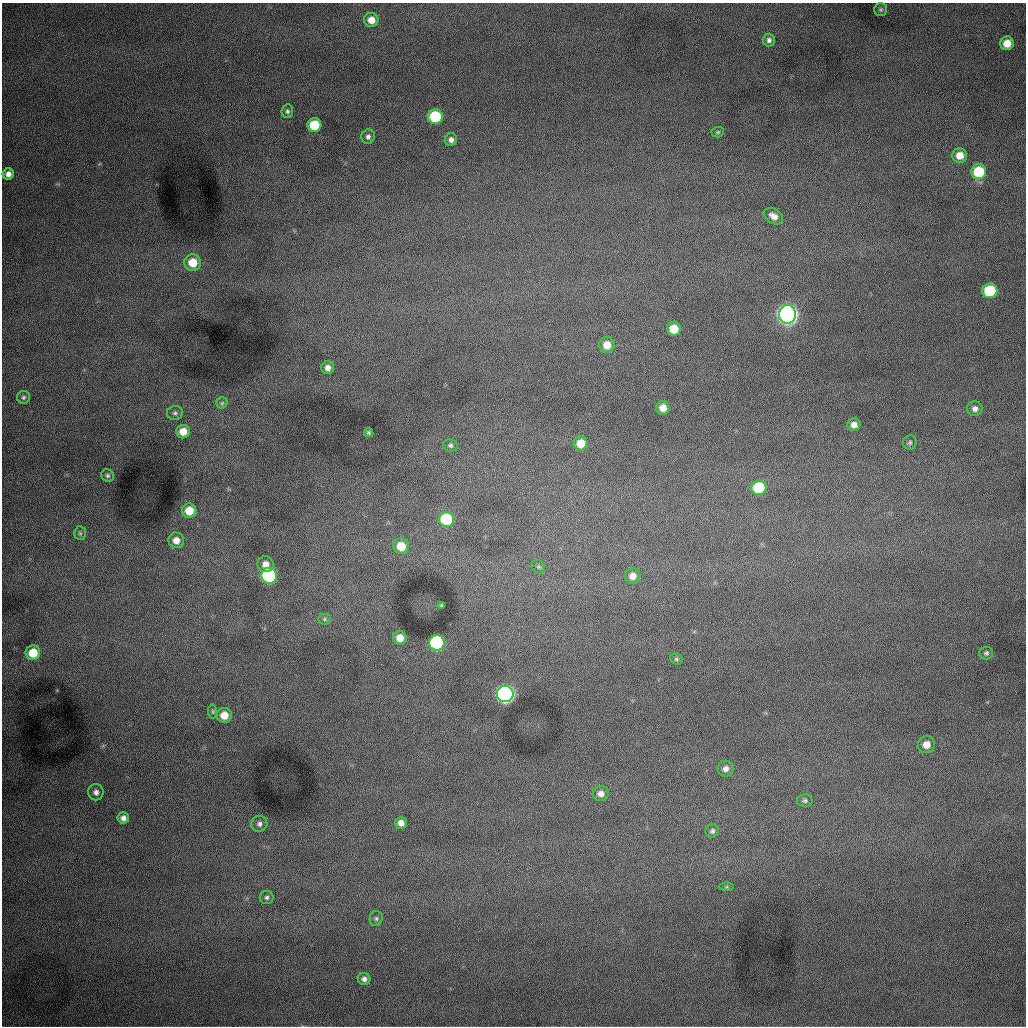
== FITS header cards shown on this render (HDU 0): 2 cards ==
NAXIS1  =                 1024 /fastest changing axis
NAXIS2  =                 1024 /next to fastest changing axis

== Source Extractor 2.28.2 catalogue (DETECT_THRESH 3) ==
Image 1024 x 1024 px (HDU 0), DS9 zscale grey, 1 PNG px = 1 image px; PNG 1028 x 1028 px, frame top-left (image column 1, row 1024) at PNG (2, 3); each listed source drawn as its Kron ellipse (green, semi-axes under 4 px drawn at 4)
Background 998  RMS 13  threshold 37.8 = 3 sigma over >= 5 px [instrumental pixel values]
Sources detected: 65; all 65 listed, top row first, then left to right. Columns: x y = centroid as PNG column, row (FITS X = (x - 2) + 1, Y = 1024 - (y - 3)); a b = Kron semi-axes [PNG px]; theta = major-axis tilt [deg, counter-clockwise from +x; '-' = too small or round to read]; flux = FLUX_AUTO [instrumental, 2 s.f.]
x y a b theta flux
881 9 6 6 - 1700
371 20 7 7 - 8600
769 40 6 6 - 3000
1007 43 7 6 - 12000
287 111 7 5 80 2000
435 117 7 7 - 59000
314 125 7 7 - 33000
718 132 6 5 - 1200
368 137 7 6 - 2600
451 140 6 6 - 3600
960 155 7 7 - 11000
979 172 7 7 - 41000
8 174 5 5 - 4800
773 216 10 7 -32 5600
193 263 8 8 - 18000
990 291 7 7 - 59000
788 314 9 8 - 730000
674 329 7 7 - 18000
607 345 8 7 - 10000
328 368 6 6 - 4800
23 397 6 6 - 1800
222 403 5 5 - 1400
663 408 7 6 - 8700
975 409 8 7 - 4000
175 413 8 7 - 2500
854 425 6 6 - 4900
183 432 7 6 - 12000
369 433 5 4 - 1400
910 442 7 7 - 1900
581 444 7 7 - 14000
450 445 7 6 - 2000
108 475 6 6 - 1800
759 488 7 7 - 50000
189 511 7 7 - 15000
446 519 7 7 - 51000
80 533 7 5 -86 1900
176 540 8 7 - 7700
401 546 8 7 - 18000
265 564 8 8 - 6300
538 567 7 6 - 1600
269 576 8 8 - 190000
633 576 8 7 - 6700
442 605 4 3 - 1000
324 619 6 5 - 1500
400 638 7 6 - 9700
437 643 8 8 - 150000
33 653 7 7 - 20000
986 653 7 6 - 2000
676 659 6 5 - 1400
505 694 8 8 - 450000
213 712 7 4 -85 1300
224 715 7 7 - 12000
926 745 9 8 - 8600
726 769 8 8 - 4400
96 792 8 7 - 3800
601 794 8 7 - 4800
805 801 8 6 1 2100
123 818 6 5 - 3700
401 823 6 6 - 5400
259 824 8 7 - 3200
712 831 7 6 - 2200
727 887 7 4 0 1100
267 897 7 6 - 2300
376 918 7 6 - 2000
364 979 6 6 - 3300